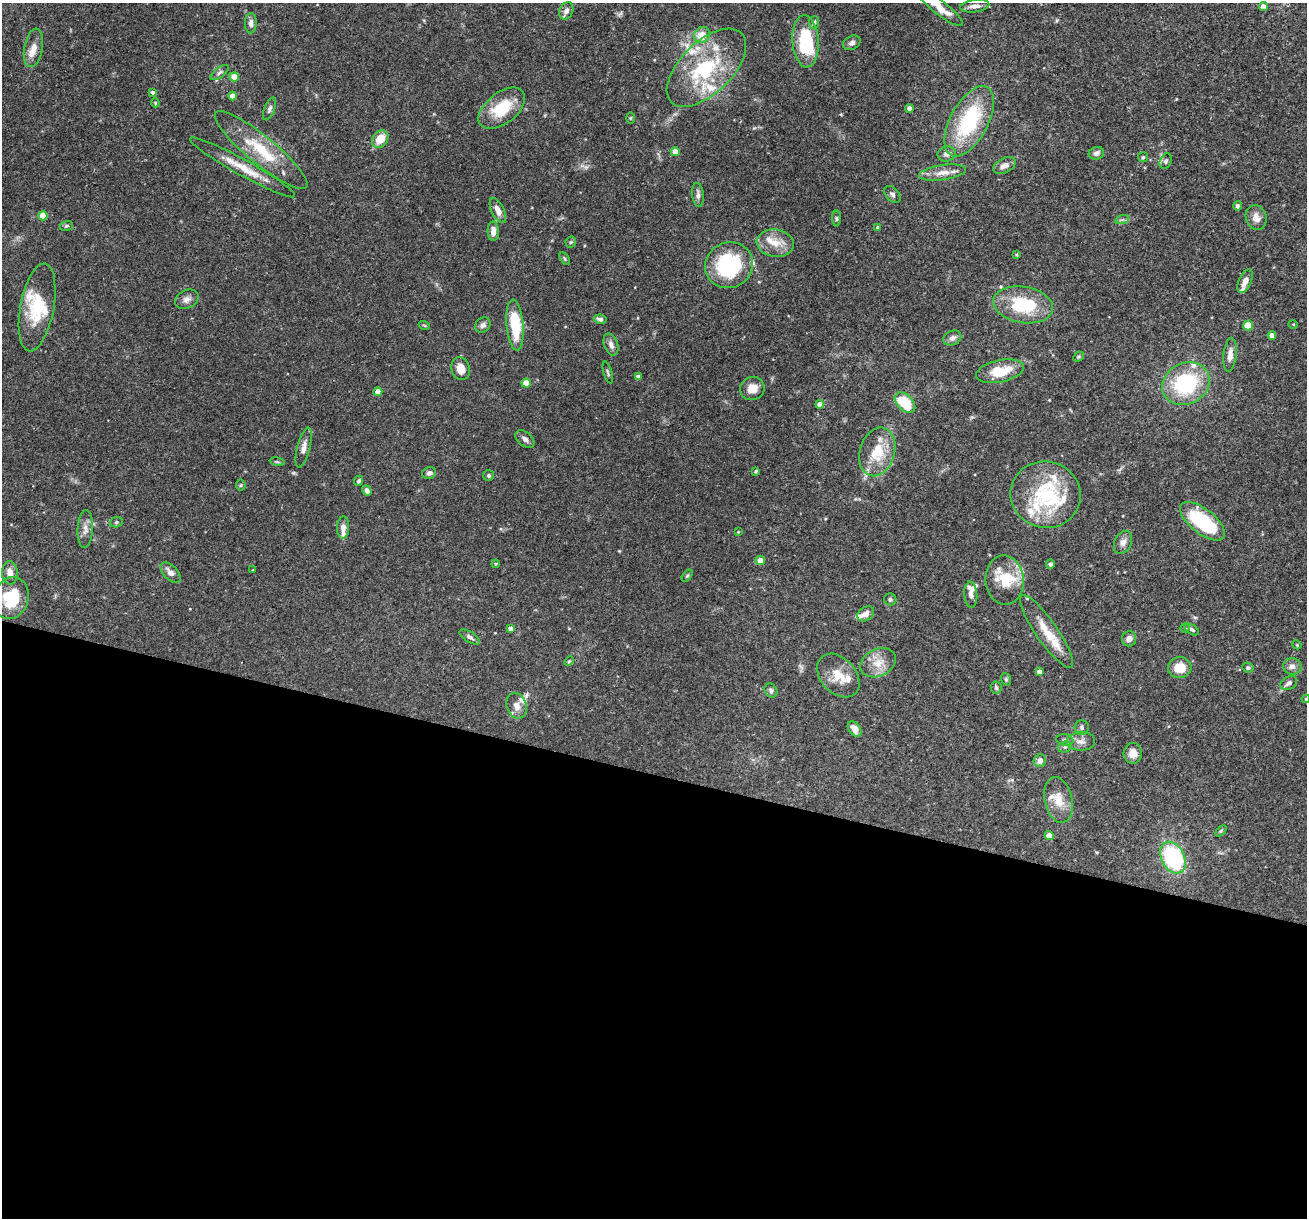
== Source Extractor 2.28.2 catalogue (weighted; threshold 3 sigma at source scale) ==
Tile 14 of 4 x 4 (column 2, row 4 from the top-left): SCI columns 1306-2610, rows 251-1466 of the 5220 x 5238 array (HDU 1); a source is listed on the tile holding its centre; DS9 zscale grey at full resolution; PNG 1309 x 1220 px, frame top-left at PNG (2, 3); each listed source drawn as its Kron ellipse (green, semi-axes under 4 px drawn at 4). Shown black and unused: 37% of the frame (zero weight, under 3 of 4 exposures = <1% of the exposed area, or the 3 px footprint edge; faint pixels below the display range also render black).
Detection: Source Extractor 2.28.2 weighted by HDU 2 'WHT'; one run over the whole footprint, this tile lists its part. Background 0.0759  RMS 0.0036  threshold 0.016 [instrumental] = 3 sigma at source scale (4.5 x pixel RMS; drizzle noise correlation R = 1.50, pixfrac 1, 0.05/0.05 arcsec/px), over >= 5 px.
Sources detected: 160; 1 too faint to see at this stretch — neither listed nor drawn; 27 inside a brighter listed object's ellipse — not listed separately; the other 132 listed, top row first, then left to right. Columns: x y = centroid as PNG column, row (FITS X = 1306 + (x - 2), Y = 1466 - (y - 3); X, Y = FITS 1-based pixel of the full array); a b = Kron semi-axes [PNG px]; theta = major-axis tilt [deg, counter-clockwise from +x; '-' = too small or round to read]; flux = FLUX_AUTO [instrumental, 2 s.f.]
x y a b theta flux
975 6 15 6 7 2.2
1264 6 4 4 - 2.7
940 8 28 7 -38 5.1
566 11 9 6 63 1.6
814 22 6 5 - 0.87
251 23 10 6 88 1.4
702 35 8 7 - 5
806 41 26 13 -86 23
852 43 9 6 28 1.2
33 48 19 9 80 3.7
706 68 49 25 44 30
220 72 11 5 37 0.98
234 77 4 4 - 6.7
153 92 4 4 - 0.83
233 96 4 4 - 3.2
155 103 4 4 - 0.38
502 108 27 15 38 14
270 109 12 5 69 1
909 109 4 4 - 2.1
631 118 6 4 90 0.36
969 121 38 19 62 30
380 139 9 7 52 5.8
261 150 58 14 -39 17
675 152 4 4 - 4.6
1096 153 8 6 18 1.3
947 154 9 7 12 1.5
1143 157 5 5 - 0.51
1166 161 8 5 61 0.93
1004 165 12 7 27 2.3
243 167 60 8 -29 8.1
943 173 24 7 8 3.6
892 194 10 6 -49 0.98
698 195 12 6 -83 1.4
1237 206 5 4 - 0.92
498 211 13 6 -64 3
43 216 4 4 - 6.5
837 218 8 4 -90 0.6
1256 218 13 10 -73 2.7
1122 220 7 4 19 0.69
66 226 7 5 16 0.57
878 227 4 4 - 0.63
493 231 10 5 -88 2.4
571 242 5 5 - 0.51
775 243 18 13 -9 5.5
1016 255 3 3 - 0.33
565 259 7 4 -60 0.52
729 265 24 22 26 34
1245 281 13 6 66 2.6
187 299 12 9 26 1.9
1023 305 30 18 -9 20
37 307 44 17 79 15
600 319 6 4 -8 1
1293 324 5 3 - 0.28
424 325 5 3 - 0.36
483 325 8 7 - 1.1
515 325 25 8 -85 16
1248 325 5 5 - 13
1272 335 4 4 - 2.3
952 338 9 7 25 1.8
611 345 11 7 -72 1.8
1230 355 17 6 83 2.7
1078 357 6 4 44 0.47
461 369 12 9 -71 3.7
1000 371 24 11 12 9.1
608 372 11 3 -74 0.55
638 376 4 3 - 0.98
526 383 4 4 - 6.7
1186 384 24 20 28 29
752 389 12 11 - 4.2
378 392 4 4 - 3.5
905 403 12 7 -45 13
820 404 4 4 - 2.5
525 439 11 7 -39 1.4
304 448 20 6 75 2.4
877 452 25 17 73 11
277 462 7 3 -9 0.51
756 471 4 3 - 0.45
429 473 7 5 19 1
489 475 5 5 - 0.66
359 481 5 4 - 0.72
241 485 5 5 - 0.47
367 490 5 4 - 1.4
1045 495 35 33 -12 26
1202 521 27 12 -38 24
116 522 6 5 - 0.54
343 528 11 6 87 2.1
85 529 19 7 87 2.4
738 532 4 3 - 0.26
1123 542 12 8 64 1.9
760 560 5 4 - 3.5
496 564 4 3 - 0.33
1050 564 5 4 - 1.1
253 570 3 3 - 0.32
10 573 11 8 -84 2.5
170 573 12 7 -45 2.1
687 576 7 3 54 0.44
1005 580 25 19 -85 11
971 594 13 6 -86 1.9
11 598 21 17 73 15
890 599 6 6 - 0.75
866 614 9 6 33 1.8
510 628 4 4 - 1.8
1185 628 5 4 - 0.47
1192 629 8 4 -33 0.79
1047 631 43 11 -55 8
470 637 11 5 -33 1.1
1129 639 7 7 - 2.1
1297 645 4 3 - 0.33
569 661 5 3 - 0.39
878 663 19 13 26 5.4
1292 666 9 8 - 1.9
1180 668 12 10 9 6
1248 668 6 5 - 0.63
1039 672 4 4 - 2.1
838 676 25 17 -47 6.9
1006 679 6 4 -70 0.51
1289 683 9 6 31 1.5
996 688 6 5 - 0.8
771 690 7 6 - 1
1306 699 4 3 - 0.31
517 706 13 10 -72 3
1082 727 7 7 - 1.1
855 729 8 5 -52 3.2
1065 740 8 5 -9 0.93
1081 741 14 9 1 2.4
1065 747 7 5 19 0.79
1133 753 10 9 - 2.8
1040 761 6 6 - 2.2
1059 800 23 14 -78 6.2
1221 831 6 4 45 0.44
1049 836 4 4 - 4.6
1173 858 17 11 -62 37
Overlapping masked pixels (flux is a lower limit): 1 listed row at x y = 261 150
Isophote crosses this tile's border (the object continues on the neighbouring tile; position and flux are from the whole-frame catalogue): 2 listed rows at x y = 940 8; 1306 699